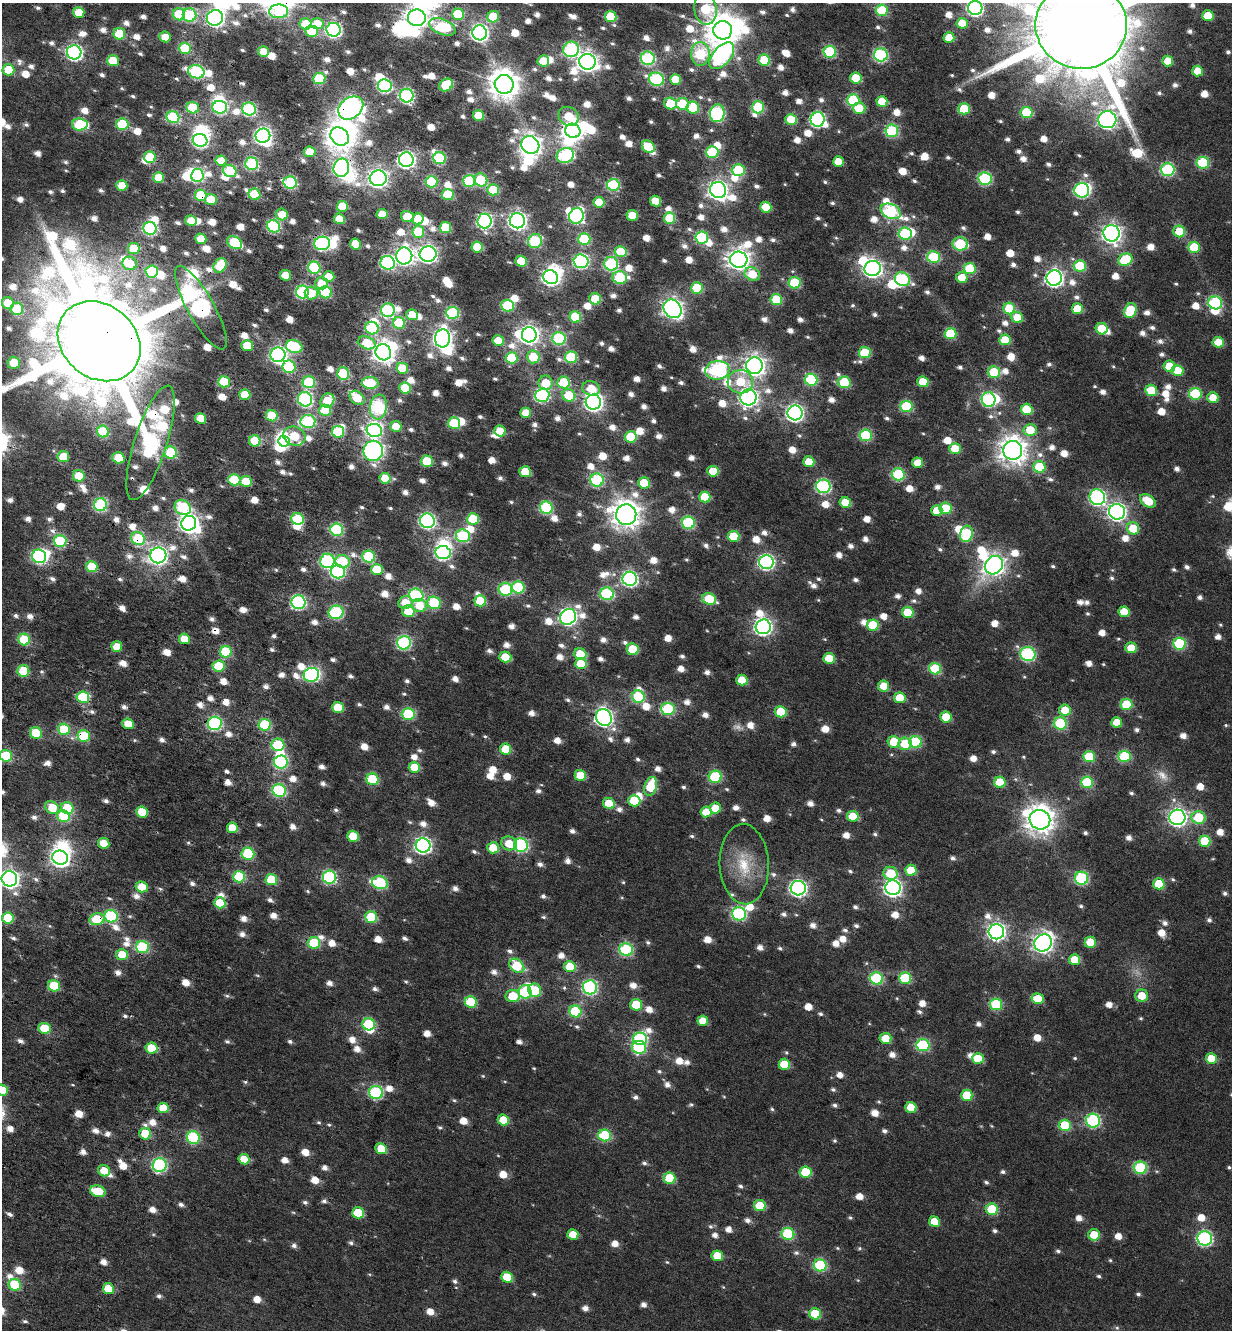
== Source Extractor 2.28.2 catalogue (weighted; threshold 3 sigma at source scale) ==
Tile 7 of 4 x 4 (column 3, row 2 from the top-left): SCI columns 2928-4157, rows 2814-4141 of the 5792 x 5631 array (HDU 1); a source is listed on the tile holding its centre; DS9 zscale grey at full resolution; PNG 1234 x 1332 px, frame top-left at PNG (2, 3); each listed source drawn as its Kron ellipse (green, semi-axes under 4 px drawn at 4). Shown black and unused: <1% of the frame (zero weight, under 4 of 7 exposures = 11% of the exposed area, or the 3 px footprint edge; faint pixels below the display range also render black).
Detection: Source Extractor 2.28.2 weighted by HDU 2 'WHT'; one run over the whole footprint, this tile lists its part. Background 0.0106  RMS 0.0051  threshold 0.0209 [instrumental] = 3 sigma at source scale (4.09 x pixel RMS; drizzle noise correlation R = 1.36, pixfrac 0.8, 0.0396/0.0396 arcsec/px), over >= 5 px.
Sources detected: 1303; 9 too faint to see at this stretch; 50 inside a brighter object's white glare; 4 cosmic-ray / hot-pixel residue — neither listed nor drawn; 11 inside a brighter listed object's ellipse — not listed separately; of the other 1229, all 500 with FLUX_AUTO >= 9.22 (the completeness limit of this list) listed and drawn (729 fainter detections not listed), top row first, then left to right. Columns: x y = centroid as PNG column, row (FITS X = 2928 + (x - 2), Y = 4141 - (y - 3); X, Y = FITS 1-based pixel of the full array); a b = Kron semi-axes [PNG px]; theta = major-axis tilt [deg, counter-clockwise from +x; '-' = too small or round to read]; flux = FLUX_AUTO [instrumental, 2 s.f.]
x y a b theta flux
975 8 7 7 - 130
705 9 16 11 -81 35
882 10 6 6 - 32
279 11 9 7 -2 24
79 12 6 5 - 13
179 14 6 6 - 32
458 14 6 5 - 25
190 15 7 6 - 57
611 16 5 5 - 22
1208 16 6 5 - 16
493 17 6 5 - 25
215 18 8 7 - 180
417 18 9 8 - 300
962 23 5 5 - 10
306 24 6 5 - 15
317 24 6 5 - 12
1081 25 46 43 -6 20000
442 27 14 7 -22 51
333 30 7 6 - 130
723 30 9 9 - 1100
312 31 6 6 - 30
480 33 7 7 - 200
119 34 6 5 - 25
165 37 6 5 - 9.5
949 38 5 5 - 10
185 48 6 5 - 33
571 49 8 7 - 80
74 52 7 7 - 140
263 52 5 5 - 10
830 52 6 6 - 51
700 54 12 9 -88 58
881 55 7 6 - 80
722 56 16 9 49 120
648 58 7 6 - 76
764 60 6 5 - 26
113 61 6 5 - 18
543 61 6 5 - 11
1168 61 5 5 - 11
587 62 8 8 - 360
8 70 6 5 - 21
1197 71 5 5 - 9.8
196 72 8 6 -18 84
319 78 6 5 - 37
856 78 6 5 - 17
656 79 7 6 - 74
675 79 5 5 - 14
504 84 9 9 - 930
446 85 7 5 36 29
385 86 7 6 - 83
407 96 7 7 - 100
853 100 6 6 - 35
882 101 5 5 - 13
670 104 6 5 - 17
682 104 6 6 - 31
220 107 7 6 - 86
758 107 6 6 - 38
193 108 6 5 - 30
351 108 13 10 36 270
693 108 6 6 - 24
859 108 6 5 - 14
249 109 7 6 - 74
964 109 6 5 - 28
1026 112 6 5 - 25
717 113 9 7 82 98
478 115 5 5 - 13
569 116 10 9 - 14
173 117 6 6 - 57
791 119 6 5 - 14
818 119 7 7 - 110
1107 120 9 8 - 270
80 124 8 6 -5 53
122 124 6 6 - 40
573 131 8 7 - 330
892 131 6 6 - 59
263 136 7 7 - 200
340 136 10 8 -43 770
200 140 7 6 - 110
530 145 9 8 - 380
648 147 7 5 -42 24
310 152 6 5 - 11
712 152 6 6 - 36
565 156 9 7 28 84
150 157 6 5 - 31
439 158 6 6 - 59
221 160 5 5 - 13
406 160 7 7 - 200
838 162 5 5 - 10
1203 163 6 6 - 40
252 164 6 6 - 76
341 168 9 7 76 200
1168 169 7 6 - 72
738 170 6 6 - 44
230 171 7 6 - 41
197 175 6 6 - 75
159 178 5 5 - 20
378 178 8 8 - 270
985 179 6 6 - 62
481 180 7 6 - 29
469 181 6 6 - 43
290 182 7 6 - 64
432 182 6 5 - 42
122 185 5 5 - 14
613 185 6 6 - 61
493 190 6 5 - 25
718 190 8 8 - 290
1082 190 7 7 - 110
254 194 6 5 - 26
201 195 6 5 - 37
448 195 6 5 - 27
211 199 6 5 - 11
656 201 6 5 - 9.3
599 202 5 5 - 11
342 206 5 5 - 19
766 207 5 5 - 16
891 211 10 7 -25 91
282 214 6 6 - 9.3
382 214 5 5 - 9.5
576 216 8 7 - 110
632 216 5 5 - 14
407 217 6 5 - 15
670 218 5 5 - 25
339 219 5 5 - 9.8
418 219 6 5 - 15
191 221 5 5 - 10
485 221 7 7 - 130
517 221 7 7 - 250
274 226 7 6 - 64
446 227 6 5 - 24
150 228 6 6 - 80
1179 231 6 5 - 15
418 232 6 6 - 28
1111 233 8 8 - 300
905 234 6 6 - 45
702 237 6 6 - 51
201 239 5 5 - 13
584 239 6 6 - 42
535 241 7 6 - 49
234 243 8 5 -30 40
322 243 8 6 10 110
355 244 5 5 - 14
960 244 7 6 - 42
477 247 5 5 - 21
1194 247 6 5 - 21
134 249 6 5 - 23
621 252 6 5 - 21
428 254 8 7 - 240
404 256 8 8 - 240
934 257 6 6 - 45
739 260 8 8 - 440
1125 260 7 6 - 28
521 261 5 5 - 13
581 261 7 7 - 100
130 263 7 6 - 13
388 263 7 7 - 84
611 264 7 6 - 62
220 266 8 6 57 30
1080 266 6 6 - 28
314 268 6 6 - 55
873 268 8 7 - 240
970 268 6 5 - 32
152 271 6 6 - 41
752 274 8 6 -29 14
285 275 6 5 - 10
329 277 6 5 - 12
551 277 7 6 - 160
620 277 7 6 - 46
962 277 6 5 - 9.4
1054 278 8 7 - 210
902 279 8 6 -29 73
322 283 6 6 - 12
795 283 6 5 - 33
697 288 6 5 - 24
302 292 6 6 - 68
325 292 6 6 - 38
311 293 6 6 - 11
595 299 6 5 - 18
776 299 6 5 - 25
8 303 6 5 - 21
1215 303 7 6 - 65
508 305 6 6 - 38
201 308 47 13 -61 290
1009 308 6 5 - 30
17 309 6 6 - 31
673 309 10 8 -50 310
1077 309 5 5 - 15
388 310 7 7 - 78
1130 311 8 6 65 29
453 313 6 6 - 55
412 315 6 5 - 12
575 317 6 5 - 32
1017 317 6 5 - 12
399 323 6 6 - 37
372 328 7 6 - 36
1102 329 6 5 - 19
950 334 6 5 - 28
529 335 7 7 - 270
443 338 9 7 86 270
559 338 7 6 - 59
1005 340 6 5 - 13
99 341 44 36 -40 20000
498 341 6 5 - 13
1218 342 5 5 - 12
367 343 9 6 -18 20
247 346 5 5 - 17
294 347 8 6 -16 51
383 352 8 7 - 400
865 353 6 5 - 27
278 355 7 7 - 160
533 357 6 6 - 18
571 357 6 6 - 41
512 358 6 5 - 32
14 363 6 6 - 15
754 366 8 8 - 390
1169 366 5 5 - 16
289 367 6 6 - 38
402 368 6 5 - 19
717 370 12 9 7 110
1177 371 6 5 - 14
994 372 6 5 - 26
343 374 6 6 - 31
811 380 6 6 - 53
224 382 6 5 - 34
309 382 6 6 - 47
563 382 6 6 - 31
740 382 13 12 - 16
844 382 6 6 - 31
923 382 5 5 - 16
370 383 8 6 -3 42
546 383 7 7 - 14
405 388 6 5 - 20
591 388 9 7 -16 9.9
1151 390 6 5 - 16
245 394 5 5 - 14
1195 394 6 5 - 37
542 395 7 6 - 89
569 395 7 6 - 20
749 397 8 8 - 240
1213 397 5 5 - 9.6
357 398 8 6 -40 14
305 399 7 7 - 86
327 400 7 6 - 12
989 400 7 7 - 80
593 402 8 7 - 270
906 406 6 6 - 41
378 407 12 8 83 99
1027 409 6 5 - 18
325 410 6 5 - 26
526 413 5 5 - 9.2
795 413 7 7 - 200
272 416 6 5 - 24
201 418 5 5 - 11
308 421 7 6 - 75
454 423 6 6 - 36
396 426 6 5 - 10
374 430 7 6 - 100
1030 430 6 6 - 14
500 431 5 5 - 11
103 432 6 5 - 38
338 432 6 6 - 39
866 435 6 6 - 43
294 436 11 9 -24 20
631 437 6 5 - 22
255 441 6 5 - 24
284 441 6 5 - 56
151 443 60 16 72 260
955 448 6 5 - 12
1013 450 9 9 - 700
373 451 10 10 - 270
171 453 6 6 - 41
63 457 6 5 - 18
118 458 6 5 - 18
427 461 6 5 - 24
809 462 5 5 - 9.8
918 463 5 5 - 11
1040 467 6 5 - 27
713 471 6 5 - 14
525 472 6 5 - 15
898 474 6 6 - 52
79 476 6 5 - 17
385 478 5 5 - 12
234 480 6 5 - 30
597 480 6 6 - 64
246 481 6 5 - 16
644 483 6 5 - 16
823 486 7 7 - 94
705 497 5 5 - 19
1097 497 8 7 - 130
1148 501 9 5 -35 14
845 503 6 5 - 12
100 505 6 6 - 78
183 507 8 7 - 54
546 508 6 6 - 59
945 508 6 6 - 24
937 510 5 5 - 11
1117 512 8 7 - 230
626 515 10 10 - 770
297 519 6 5 - 41
473 519 6 5 - 27
427 521 7 7 - 130
189 523 7 7 - 260
688 523 6 6 - 57
1133 528 6 6 - 16
337 530 6 6 - 61
966 534 8 6 76 44
463 536 7 6 - 54
733 536 6 5 - 16
138 539 7 6 - 50
60 541 6 6 - 52
443 553 7 6 - 120
158 555 8 8 - 210
39 556 7 6 - 110
369 556 6 6 - 43
327 561 7 7 - 75
343 561 7 6 - 36
766 562 7 7 - 130
994 565 10 8 45 380
92 567 6 5 - 22
377 569 6 5 - 18
338 572 7 6 - 90
630 579 7 7 - 130
518 587 6 6 - 45
505 589 7 6 - 43
607 594 7 6 - 64
416 595 7 6 - 63
709 599 7 5 -20 27
480 601 6 5 - 22
298 602 7 7 - 98
405 602 7 6 - 9.3
434 603 7 6 - 39
419 605 7 6 - 11
408 611 6 6 - 18
336 612 7 6 - 74
908 612 6 5 - 17
1124 612 5 5 - 14
568 617 8 7 - 210
873 625 6 5 - 21
763 627 7 7 - 200
24 639 6 6 - 38
184 639 5 5 - 11
404 643 7 6 - 93
1179 644 6 6 - 44
117 647 5 5 - 13
1131 648 5 5 - 11
633 649 6 5 - 19
226 652 6 5 - 37
580 654 6 5 - 15
1028 654 8 7 - 86
505 657 6 5 - 14
829 658 6 5 - 14
581 664 6 5 - 12
219 666 6 5 - 19
935 669 6 5 - 36
23 671 6 6 - 25
311 675 8 6 16 96
742 680 5 5 - 12
884 686 5 5 - 9.4
83 697 6 6 - 35
638 697 6 6 - 41
900 698 6 5 - 12
1126 704 6 5 - 27
338 707 6 5 - 17
668 709 7 6 - 53
1065 710 6 6 - 10
781 712 6 5 - 21
408 714 6 6 - 46
946 717 5 5 - 17
604 718 8 7 - 220
1117 722 5 5 - 10
215 723 7 6 - 97
1060 723 6 6 - 52
128 724 5 5 - 11
265 725 6 6 - 42
64 729 6 5 - 37
36 733 6 5 - 25
84 736 6 5 - 30
894 742 6 6 - 15
916 742 6 6 - 43
905 744 6 6 - 19
278 745 6 6 - 43
506 749 5 5 - 17
6 756 6 5 - 38
1124 756 6 6 - 45
1089 757 6 5 - 27
281 762 7 6 - 71
414 767 5 5 - 12
580 775 6 5 - 14
715 777 6 6 - 41
373 779 6 5 - 37
1000 782 5 5 - 22
1087 782 6 6 - 37
651 786 10 6 71 25
279 790 7 6 - 71
634 801 6 5 - 19
609 803 6 5 - 17
52 808 7 6 - 14
67 808 6 6 - 30
715 808 5 5 - 11
142 812 6 5 - 14
706 812 5 5 - 10
63 816 6 6 - 38
853 816 6 5 - 12
1177 817 8 7 - 220
1198 817 7 6 - 25
1040 820 10 9 - 780
232 828 5 5 - 12
353 836 6 5 - 15
1205 841 6 5 - 24
104 843 6 5 - 10
509 843 8 7 - 10
423 845 7 7 - 180
521 845 7 6 - 97
493 848 6 5 - 14
248 854 6 6 - 41
60 858 8 7 - 240
744 864 40 24 -87 22
911 870 6 5 - 11
890 873 7 6 - 18
239 877 6 5 - 32
329 877 7 6 - 80
1082 878 7 6 - 64
9 879 8 7 - 240
271 880 6 5 - 27
380 883 8 6 -14 66
1159 884 5 5 - 24
142 887 6 5 - 12
798 888 7 7 - 180
893 888 7 7 - 200
220 903 6 5 - 15
739 914 7 6 - 81
111 916 6 6 - 63
371 917 6 5 - 34
8 918 6 5 - 29
97 919 7 6 - 21
996 932 8 7 - 220
1090 942 6 5 - 15
314 943 6 5 - 32
1043 943 9 8 - 310
142 947 6 6 - 55
626 950 6 6 - 60
122 955 6 5 - 12
1075 960 5 5 - 13
517 966 8 6 -39 29
570 966 6 5 - 14
876 978 7 6 - 51
905 978 6 5 - 33
54 986 6 5 - 24
590 987 7 7 - 100
535 990 7 6 - 21
525 992 7 6 - 53
513 996 7 6 - 17
1142 996 6 6 - 11
1038 999 6 5 - 17
471 1002 6 5 - 28
996 1004 6 6 - 39
636 1005 6 5 - 21
575 1011 6 6 - 40
703 1021 5 5 - 9.6
369 1024 6 6 - 38
45 1028 6 5 - 18
885 1038 6 5 - 11
640 1039 7 6 - 74
923 1045 6 6 - 58
639 1047 7 6 - 45
152 1048 6 5 - 18
978 1058 6 5 - 15
1211 1059 5 5 - 13
784 1064 6 5 - 15
2 1090 6 5 - 15
376 1092 7 6 - 68
967 1095 5 5 - 21
911 1107 5 5 - 12
163 1108 5 5 - 11
503 1120 6 5 - 13
1093 1121 7 7 - 78
1065 1125 6 5 - 29
145 1134 6 5 - 21
604 1135 6 6 - 42
193 1137 6 6 - 59
381 1149 6 5 - 13
244 1159 5 5 - 9.2
160 1165 7 7 - 96
1140 1168 7 6 - 48
104 1171 6 5 - 10
805 1172 6 5 - 23
669 1178 6 5 - 23
98 1191 8 5 -18 18
760 1205 6 5 - 17
992 1209 6 5 - 31
358 1213 6 5 - 18
934 1221 5 5 - 11
788 1234 6 6 - 46
573 1235 5 5 - 11
1094 1235 6 5 - 12
1205 1238 7 7 - 110
717 1256 6 5 - 11
820 1265 6 6 - 52
507 1277 6 5 - 14
15 1285 6 6 - 31
108 1289 5 5 - 12
815 1314 6 5 - 20
Overlapping masked pixels (flux is a lower limit): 17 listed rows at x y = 279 11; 351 108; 341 168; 201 195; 322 243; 302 292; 201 308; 99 341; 151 443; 171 453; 138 539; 83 697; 215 723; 84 736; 67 808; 63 816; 97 919
Isophote crosses this tile's border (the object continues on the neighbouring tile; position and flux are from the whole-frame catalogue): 9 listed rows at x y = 975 8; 705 9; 279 11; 190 15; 1081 25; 99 341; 6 756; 9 879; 2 1090